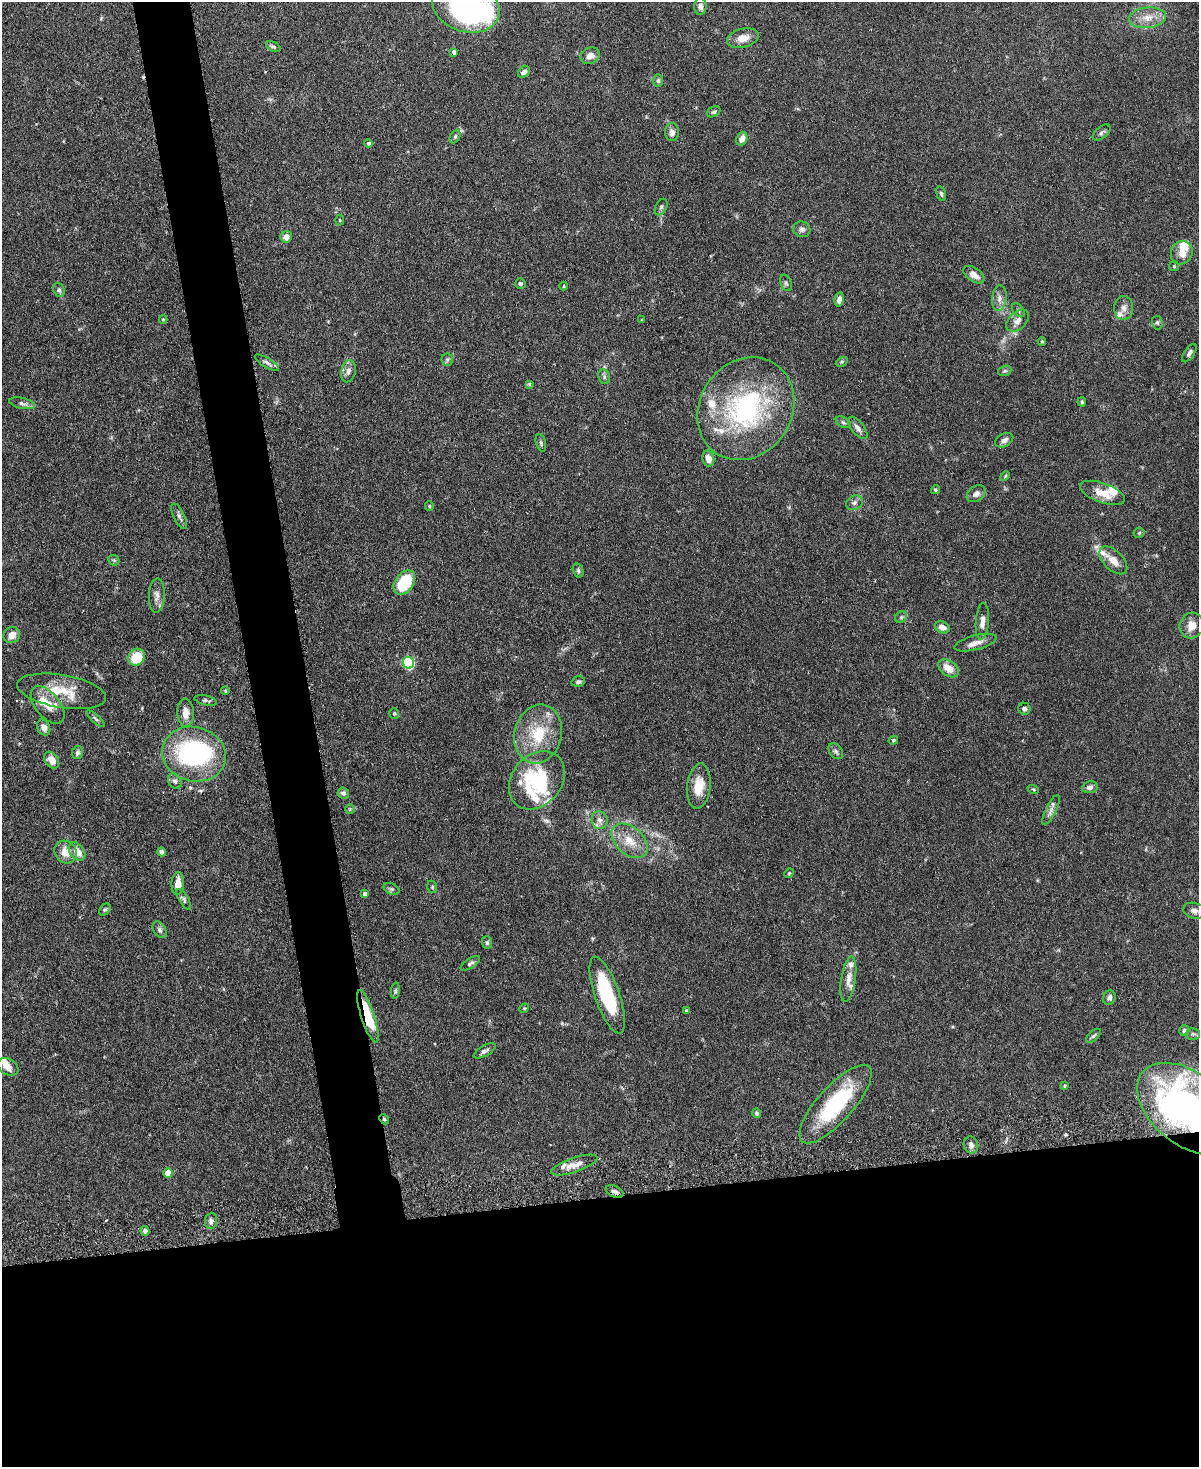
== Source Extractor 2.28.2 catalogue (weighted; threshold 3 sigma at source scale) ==
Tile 11 of 4 x 3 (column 3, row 3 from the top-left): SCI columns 2402-3598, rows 138-1602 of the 4803 x 4819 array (HDU 1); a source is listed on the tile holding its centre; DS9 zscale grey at full resolution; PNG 1201 x 1469 px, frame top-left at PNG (2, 2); each listed source drawn as its Kron ellipse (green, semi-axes under 4 px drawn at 4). Shown black and unused: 22% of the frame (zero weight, under 3 of 6 exposures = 2% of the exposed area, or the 3 px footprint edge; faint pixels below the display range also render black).
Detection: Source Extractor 2.28.2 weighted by HDU 2 'WHT'; one run over the whole footprint, this tile lists its part. Background 0.0911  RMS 0.0035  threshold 0.0143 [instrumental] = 3 sigma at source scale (4.09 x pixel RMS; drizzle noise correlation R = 1.36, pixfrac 0.8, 0.05/0.05 arcsec/px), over >= 5 px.
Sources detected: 154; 3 inside a brighter object's white glare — neither listed nor drawn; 14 inside a brighter listed object's ellipse — not listed separately; the other 137 listed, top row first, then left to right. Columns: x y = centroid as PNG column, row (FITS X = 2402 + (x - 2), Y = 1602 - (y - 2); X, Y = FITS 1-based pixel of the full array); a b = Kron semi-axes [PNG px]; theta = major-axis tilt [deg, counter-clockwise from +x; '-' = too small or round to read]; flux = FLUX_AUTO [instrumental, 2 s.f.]
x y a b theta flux
700 6 8 6 87 1.5
466 7 34 25 -17 97
1147 18 18 10 6 4.4
743 38 16 9 14 3.6
273 47 8 4 -26 0.68
454 52 4 4 - 1.1
590 56 10 8 26 2.1
524 72 7 5 46 1.3
658 80 6 5 - 0.7
714 112 7 5 29 0.61
672 132 9 7 -87 1.5
1102 133 10 5 40 0.9
455 136 7 5 64 0.59
742 139 7 5 68 1.9
369 143 4 4 - 0.77
941 194 7 4 -72 0.58
661 207 9 5 63 0.71
340 220 5 3 - 0.29
802 229 8 8 - 1.1
286 237 6 5 - 1.9
1182 253 12 10 62 3.4
1174 266 5 5 - 0.43
974 275 12 6 -35 2.5
786 283 8 5 -69 0.72
520 284 5 5 - 0.66
564 286 4 4 - 0.36
59 290 7 5 -70 0.81
999 298 13 7 83 1.8
839 300 7 4 79 1.3
1124 308 12 9 90 1.9
1018 310 8 5 -51 0.72
163 319 4 4 - 0.36
642 320 3 3 - 0.34
1017 321 13 8 43 2.1
1157 322 7 5 -88 0.55
1042 341 4 3 - 0.4
1189 353 10 5 55 0.97
447 360 6 5 - 0.61
842 362 6 4 30 0.44
267 363 13 4 -31 1.1
348 371 11 7 76 1.5
1005 371 7 5 19 0.53
604 377 7 5 -72 0.78
529 384 4 4 - 0.41
1082 402 4 3 - 0.4
22 403 13 5 -12 1.1
746 409 53 46 56 53
843 422 8 5 -29 0.67
858 428 13 6 -51 1.4
1004 440 10 6 29 1.4
541 443 9 5 -75 0.64
708 458 8 6 -75 2.5
1005 476 5 3 - 0.32
935 490 4 4 - 0.55
1103 493 23 9 -20 5.2
976 494 10 7 36 1.6
854 503 8 7 - 1.1
429 506 5 4 - 0.38
179 516 14 5 -64 1.1
1139 533 5 5 - 0.41
114 560 6 5 - 0.49
1113 560 17 9 -44 3.4
578 570 7 5 -74 0.59
404 583 13 9 53 16
157 596 17 8 87 2.1
901 617 6 5 - 0.6
982 621 18 6 86 2.3
1192 626 13 11 66 3.6
942 627 8 5 -25 2.1
12 635 8 8 - 2.8
975 643 22 7 14 2.5
136 657 9 7 56 12
408 663 6 5 - 31
949 668 11 7 -35 4
578 682 7 5 14 0.75
62 691 45 16 -10 11
225 691 4 3 - 0.32
206 700 11 5 -13 0.8
48 705 22 12 -50 5.4
1024 709 6 6 - 0.85
186 713 14 8 -88 3.1
394 713 5 5 - 0.48
95 719 11 4 -41 0.72
44 727 8 6 -64 1.9
538 734 30 23 75 14
893 740 5 4 - 0.42
836 751 9 6 -53 0.98
77 753 6 5 - 0.84
194 754 32 27 -17 52
52 760 9 6 -56 3.1
537 780 32 25 50 19
175 781 8 6 -55 1
699 786 23 11 83 6.2
1090 787 8 6 11 1.3
1033 789 6 3 -19 0.37
343 793 6 5 - 0.86
350 809 5 5 - 0.44
1051 810 16 5 64 1.6
599 820 9 8 - 1.5
630 841 21 13 -41 6.2
77 851 10 7 -53 3.9
66 852 12 10 -46 4
162 852 4 4 - 2
789 873 5 4 - 0.36
178 883 11 6 86 3.3
432 887 6 4 -71 0.47
392 889 8 5 -26 0.67
365 894 4 4 - 1.4
184 900 12 4 -58 0.74
105 910 7 5 47 0.58
1194 911 11 7 -16 1.8
160 930 9 6 -57 0.97
487 943 6 5 - 0.75
470 963 11 5 33 0.84
848 979 23 7 81 2.9
395 991 8 4 83 0.57
607 995 40 12 -71 22
1109 998 7 6 - 1.1
524 1008 5 4 - 0.4
687 1011 4 3 - 0.51
368 1016 27 6 -72 13
1184 1030 5 5 - 0.66
1193 1034 7 6 - 0.66
1093 1036 9 4 42 0.66
485 1051 12 5 30 1.2
8 1067 11 8 -31 2.8
1064 1086 4 4 - 0.42
836 1104 50 17 48 29
1188 1109 58 36 -39 130
757 1113 5 4 - 0.78
384 1119 5 4 - 0.54
971 1145 8 7 - 1.4
574 1165 24 7 18 3.5
168 1173 5 4 - 5
615 1192 9 5 -26 1.1
211 1221 8 6 84 1.1
145 1231 5 4 - 1.2
Overlapping masked pixels (flux is a lower limit): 4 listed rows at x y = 368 1016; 1188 1109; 384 1119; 615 1192
Isophote crosses this tile's border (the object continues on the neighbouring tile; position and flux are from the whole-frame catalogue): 2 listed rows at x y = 466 7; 1188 1109